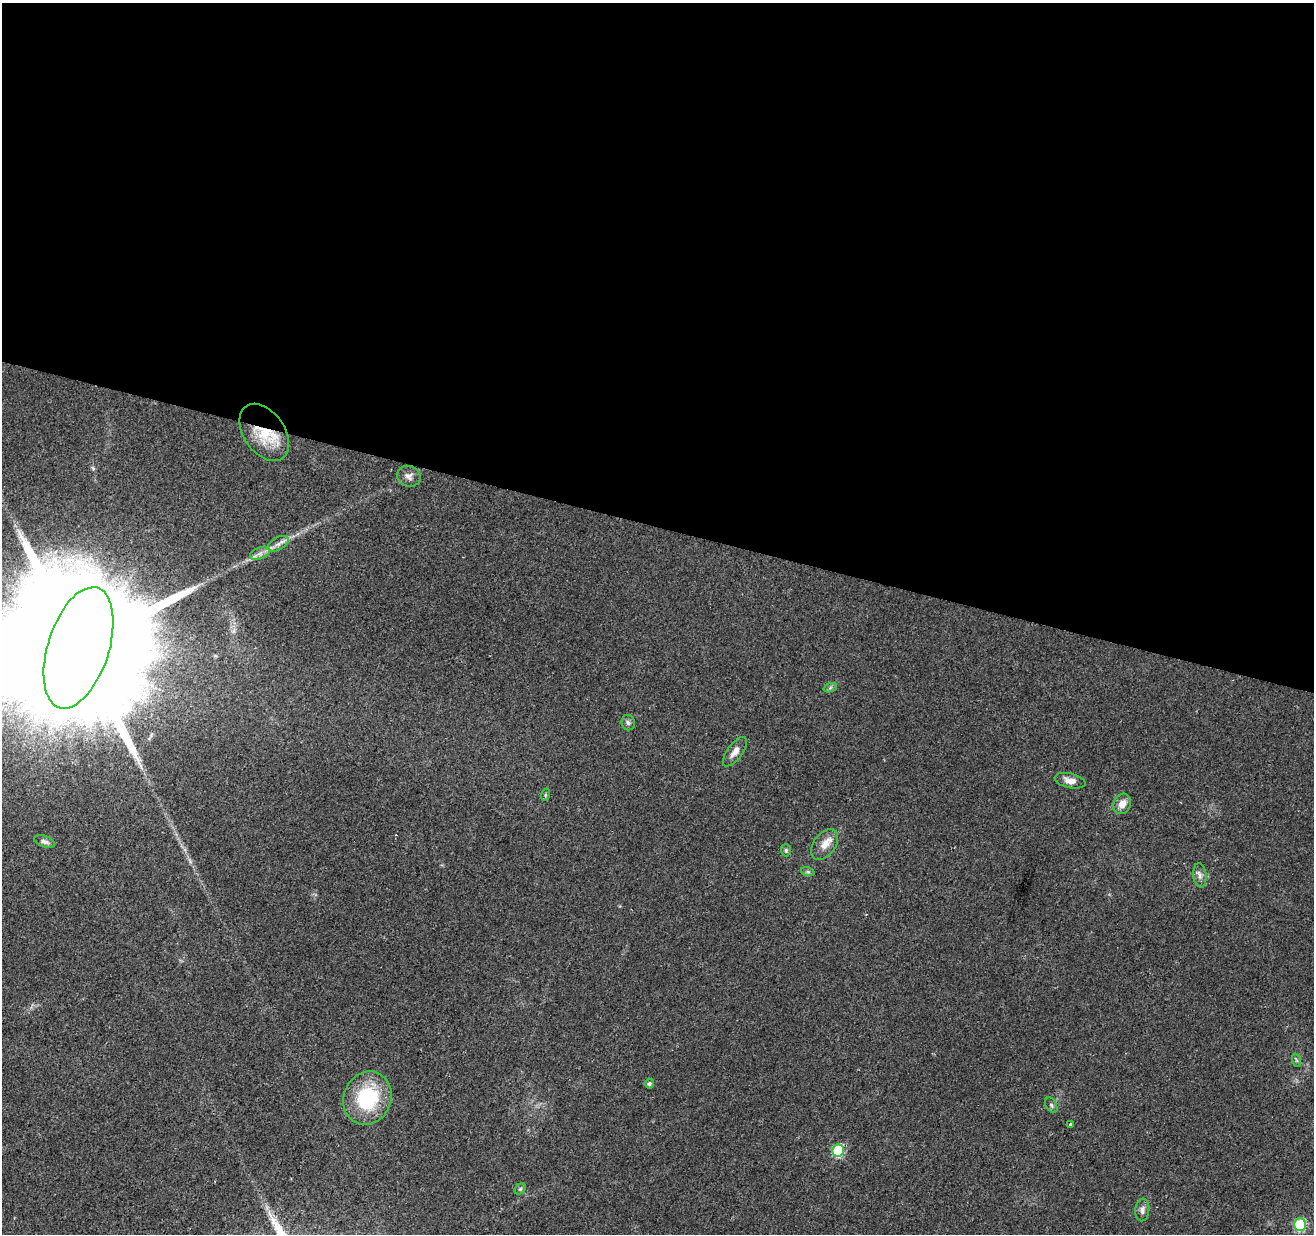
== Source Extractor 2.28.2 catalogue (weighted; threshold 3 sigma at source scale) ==
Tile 3 of 4 x 4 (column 3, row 1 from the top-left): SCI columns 2629-3940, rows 3976-5207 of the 5253 x 5423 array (HDU 1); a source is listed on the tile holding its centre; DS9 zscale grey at full resolution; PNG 1316 x 1236 px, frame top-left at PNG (2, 3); each listed source drawn as its Kron ellipse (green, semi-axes under 4 px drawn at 4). Shown black and unused: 43% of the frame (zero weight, under 2 of 3 exposures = <1% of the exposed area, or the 3 px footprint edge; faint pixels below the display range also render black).
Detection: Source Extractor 2.28.2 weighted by HDU 2 'WHT'; one run over the whole footprint, this tile lists its part. Background 0.0431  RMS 0.0057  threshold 0.0255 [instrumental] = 3 sigma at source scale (4.5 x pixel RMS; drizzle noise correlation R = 1.50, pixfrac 1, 0.0396/0.0396 arcsec/px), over >= 5 px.
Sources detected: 26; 1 cosmic-ray / hot-pixel residue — neither listed nor drawn; the other 25 listed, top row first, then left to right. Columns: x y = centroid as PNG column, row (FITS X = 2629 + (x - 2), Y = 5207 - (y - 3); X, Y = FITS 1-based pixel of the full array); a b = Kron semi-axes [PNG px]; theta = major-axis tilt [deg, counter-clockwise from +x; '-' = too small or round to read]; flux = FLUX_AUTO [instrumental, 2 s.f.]
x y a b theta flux
264 432 32 20 -55 24
409 476 12 10 -20 3
278 544 11 6 29 2.6
260 553 10 5 23 2.6
78 648 63 30 72 56000
830 688 7 4 20 1.1
628 723 8 6 -70 1.5
735 752 17 7 54 4
1070 781 16 7 -13 4.5
545 795 6 4 72 0.72
1122 804 10 8 64 5
44 841 11 5 -18 2.1
825 844 17 11 55 6.3
786 850 6 5 - 1.1
808 872 7 4 -18 1
1200 875 12 6 -84 2.5
1296 1060 7 4 -71 0.98
649 1083 5 5 - 1.2
367 1098 27 23 66 41
1051 1105 8 5 -61 1.2
1070 1125 3 3 - 1.2
838 1150 6 6 - 41
520 1189 6 4 44 0.99
1142 1210 11 7 84 2.4
1300 1225 6 6 - 44
Overlapping masked pixels (flux is a lower limit): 1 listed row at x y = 264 432
Isophote crosses this tile's border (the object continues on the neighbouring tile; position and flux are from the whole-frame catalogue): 1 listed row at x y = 78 648